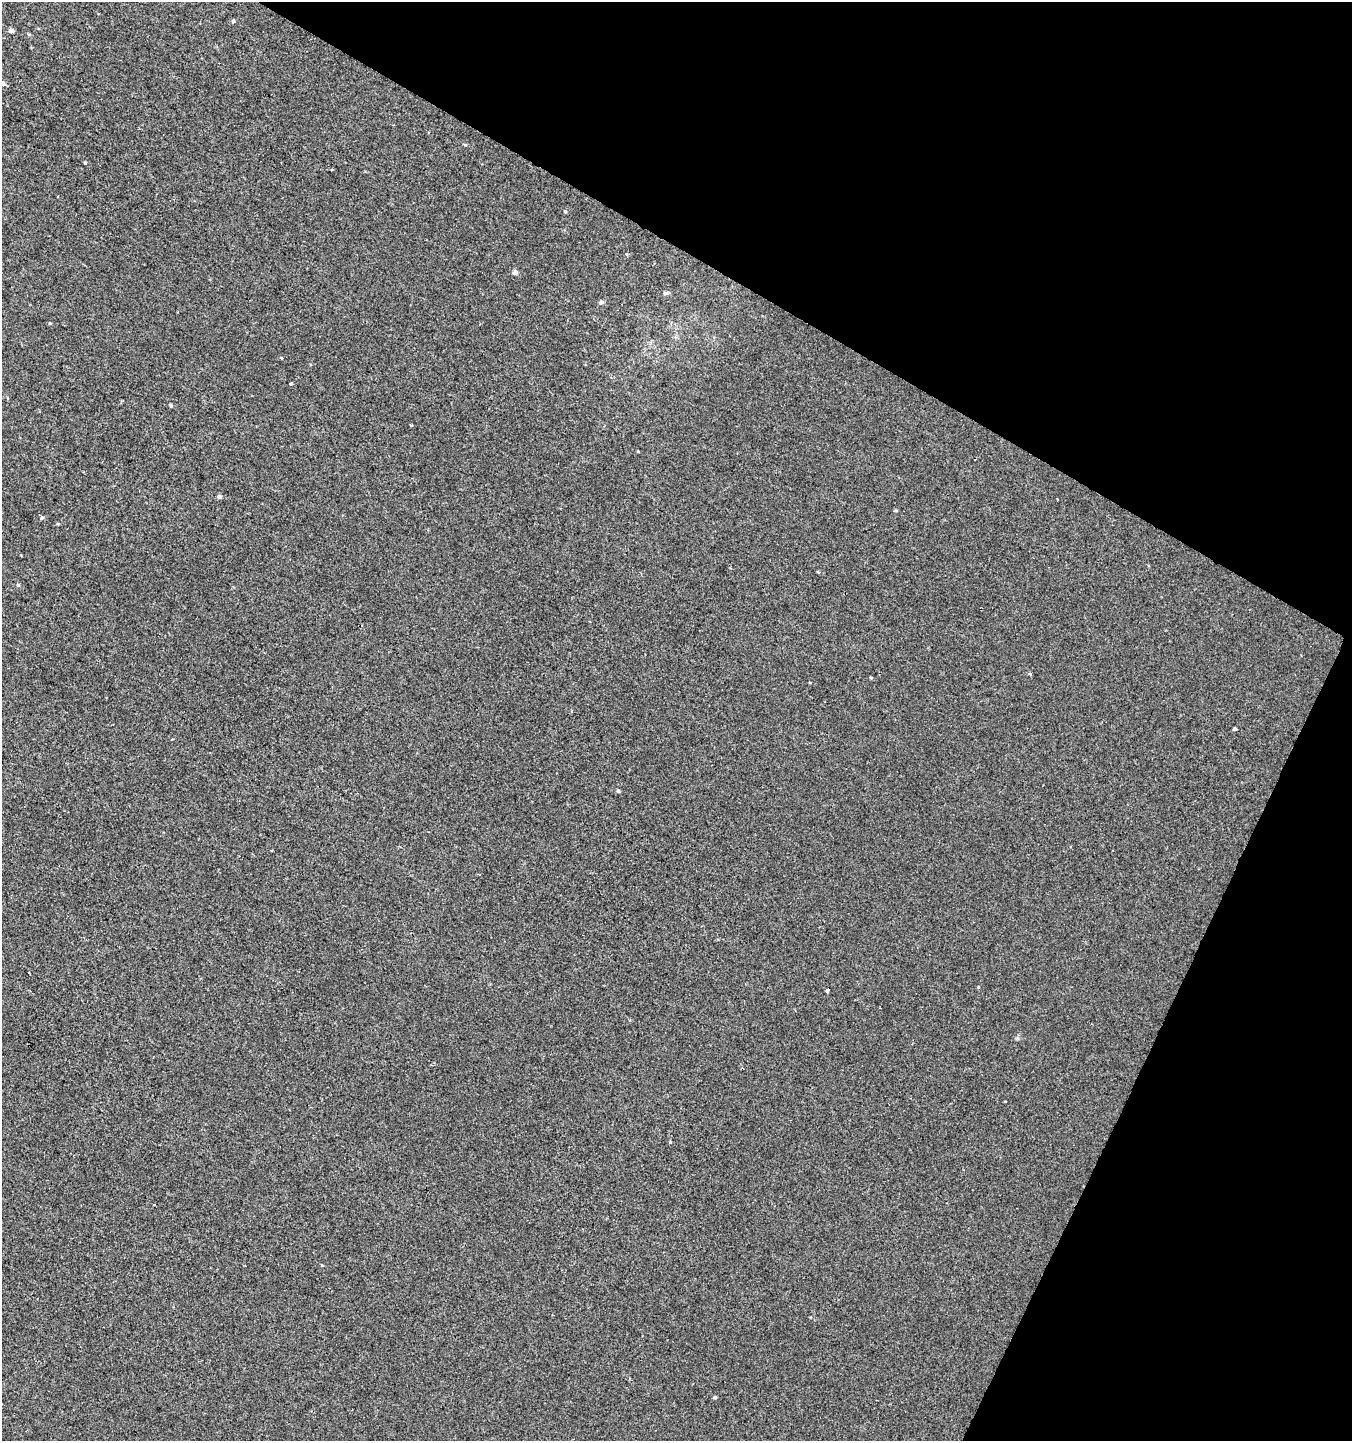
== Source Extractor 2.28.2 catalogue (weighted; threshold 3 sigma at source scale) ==
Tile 8 of 4 x 4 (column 4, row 2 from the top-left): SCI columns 4252-5601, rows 2894-4332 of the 5868 x 5772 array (HDU 1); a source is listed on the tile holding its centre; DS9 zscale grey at full resolution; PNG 1354 x 1443 px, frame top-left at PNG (2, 2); no overlay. Shown black and unused: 26% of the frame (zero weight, under 2 of 3 exposures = <1% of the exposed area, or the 3 px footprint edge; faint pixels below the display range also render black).
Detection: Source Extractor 2.28.2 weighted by HDU 2 'WHT'; one run over the whole footprint, this tile lists its part. Background 0.0011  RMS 0.0056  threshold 0.0253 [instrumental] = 3 sigma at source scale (4.5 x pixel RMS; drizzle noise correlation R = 1.50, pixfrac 1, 0.0396/0.0396 arcsec/px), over >= 5 px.
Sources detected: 25; all 25 listed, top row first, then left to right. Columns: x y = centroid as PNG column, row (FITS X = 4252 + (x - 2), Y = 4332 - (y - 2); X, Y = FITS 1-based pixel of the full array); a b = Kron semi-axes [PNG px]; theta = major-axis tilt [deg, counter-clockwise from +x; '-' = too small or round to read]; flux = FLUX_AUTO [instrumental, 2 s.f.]
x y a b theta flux
233 21 5 5 - 1
11 31 6 5 - 1.8
2 83 6 5 - 2.1
332 170 3 3 - 2
515 272 5 5 - 2.2
665 293 7 5 -9 0.94
601 302 5 5 - 1.2
50 323 4 3 - 0.46
291 383 4 3 - 4.8
171 406 5 4 - 0.57
411 425 3 2 - 0.73
219 497 5 5 - 1.5
895 510 4 4 - 0.62
42 518 5 4 - 0.91
58 524 4 3 - 0.45
18 585 5 4 - 0.69
1030 674 3 3 - 1.2
871 678 4 3 - 0.52
1235 729 3 3 - 0.93
618 791 5 4 - 0.71
828 990 4 3 - 3.5
1017 1038 5 5 - 0.8
670 1142 5 3 - 0.41
154 1204 3 2 - 0.89
715 1397 4 4 - 0.78
Isophote crosses this tile's border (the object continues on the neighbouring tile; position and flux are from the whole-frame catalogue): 1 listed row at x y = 2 83
Unlisted compact peaks at least as high as the median listed source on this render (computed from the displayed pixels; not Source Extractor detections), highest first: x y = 85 163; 565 211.